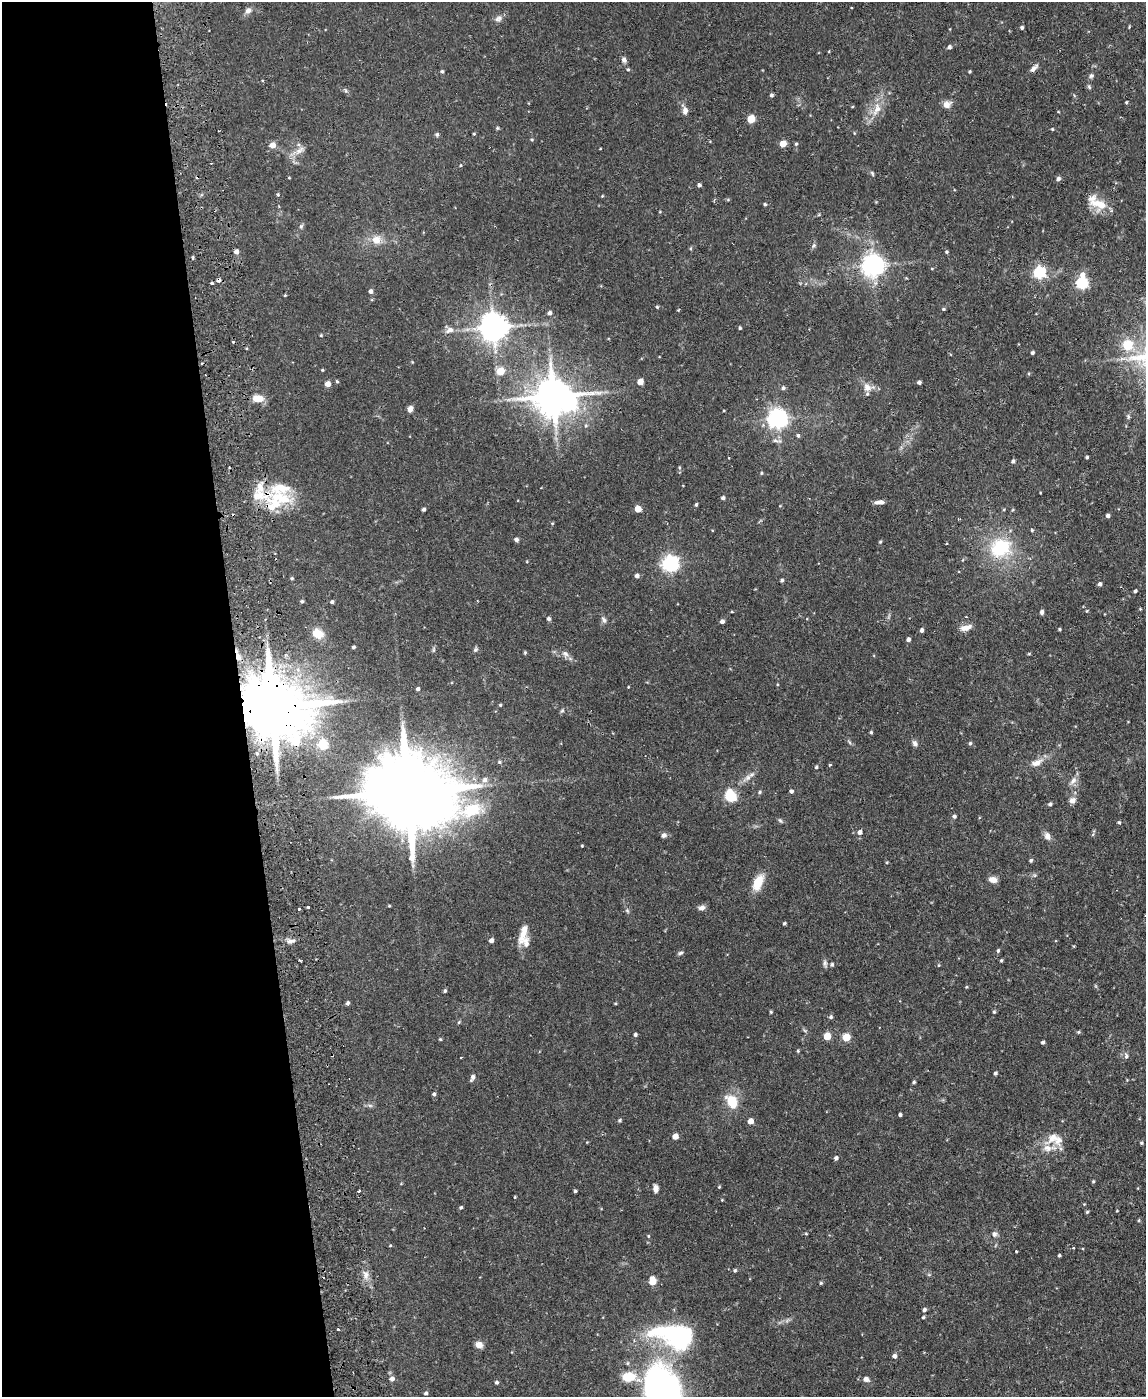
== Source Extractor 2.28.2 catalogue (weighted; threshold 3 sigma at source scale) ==
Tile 5 of 4 x 3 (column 1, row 2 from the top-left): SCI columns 56-1199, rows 1640-3034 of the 4686 x 4567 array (HDU 1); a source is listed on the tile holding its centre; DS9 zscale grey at full resolution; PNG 1148 x 1399 px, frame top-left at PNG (2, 2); no overlay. Shown black and unused: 21% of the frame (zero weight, under 2 of 3 exposures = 3% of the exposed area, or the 3 px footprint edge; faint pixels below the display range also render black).
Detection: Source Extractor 2.28.2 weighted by HDU 2 'WHT'; one run over the whole footprint, this tile lists its part. Background 0.0867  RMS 0.0062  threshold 0.0277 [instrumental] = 3 sigma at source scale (4.5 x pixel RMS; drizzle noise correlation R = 1.50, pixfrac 1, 0.05/0.05 arcsec/px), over >= 5 px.
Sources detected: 238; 1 inside a brighter object's white glare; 7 cosmic-ray / hot-pixel residue — not listed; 8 inside a brighter listed object's ellipse — not listed separately; the other 222 listed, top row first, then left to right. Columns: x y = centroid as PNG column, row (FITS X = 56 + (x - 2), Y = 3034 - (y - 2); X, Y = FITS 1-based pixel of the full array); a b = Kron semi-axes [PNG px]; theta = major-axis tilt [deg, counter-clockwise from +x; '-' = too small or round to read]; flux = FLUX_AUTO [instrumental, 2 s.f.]
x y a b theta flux
852 8 2 2 - 0.58
248 10 8 6 53 2.4
498 18 12 6 28 2.5
1022 28 4 4 - 1
949 47 5 4 - 1.6
624 60 7 6 - 1.9
1034 68 13 5 47 2.4
628 70 4 4 - 0.69
442 71 4 3 - 0.93
970 71 3 3 - 0.68
1091 76 7 5 49 1.2
1089 87 6 5 - 0.91
771 95 4 4 - 1.3
1126 102 4 3 - 0.7
947 104 11 9 24 3.6
877 109 21 10 71 8.1
685 110 10 7 -88 2.7
751 119 5 5 - 19
497 128 5 4 - 0.66
1052 129 4 3 - 0.59
437 134 5 5 - 1.1
474 134 4 3 - 0.62
532 139 5 4 - 0.7
783 144 5 4 - 10
796 144 5 4 - 0.72
272 145 5 5 - 5.3
299 150 17 6 42 3.8
872 173 7 3 -55 0.82
289 178 3 3 - 0.45
1058 179 5 4 - 1.8
699 185 4 4 - 1.4
278 195 4 4 - 0.62
602 196 4 3 - 0.44
765 204 4 4 - 0.87
1099 204 27 14 -17 12
301 226 6 5 - 1
376 240 12 11 - 6.3
813 246 8 5 45 1.1
236 252 5 4 - 3
946 252 4 3 - 0.76
873 265 7 7 - 450
1039 273 6 5 - 85
1082 275 8 7 - 3.6
211 283 3 3 - 2.3
1082 283 6 5 - 66
371 291 5 4 - 1.7
285 295 4 3 - 0.55
657 307 4 3 - 0.67
943 309 4 4 - 0.67
549 313 5 4 - 1.6
493 328 8 8 - 880
740 328 4 3 - 0.77
450 330 11 7 23 3.5
321 335 4 3 - 0.58
1127 345 5 5 - 33
1032 353 4 3 - 1.1
322 370 3 3 - 0.63
500 371 5 5 - 16
337 381 4 4 - 0.69
640 382 5 4 - 7.5
919 382 4 3 - 1.4
327 384 5 4 - 4.6
867 387 13 11 -52 4.6
783 388 5 5 - 1.3
553 396 12 10 -5 1800
258 399 13 7 -6 6.5
410 409 8 6 58 2.3
1128 416 6 4 -79 0.99
777 419 7 7 - 320
586 426 5 3 - 0.69
798 436 5 4 - 0.95
1087 457 3 3 - 0.89
729 458 2 2 - 0.57
1013 461 4 4 - 1.3
229 467 3 2 - 0.47
679 468 6 4 -71 0.79
761 473 4 4 - 0.63
278 497 49 14 -13 23
723 498 4 4 - 1.4
880 502 10 5 4 2.8
696 504 5 3 - 0.8
423 509 4 3 - 1.2
638 509 5 4 - 8.8
1108 516 4 4 - 1.6
552 523 4 4 - 0.59
1032 530 5 4 - 0.63
516 540 4 4 - 1.7
880 542 4 3 - 0.61
1000 548 24 20 24 34
670 564 6 6 - 190
637 576 4 4 - 1.9
292 578 4 4 - 0.72
782 580 4 3 - 1
1100 584 4 4 - 1.5
1135 591 4 3 - 0.99
302 601 4 3 - 0.89
332 602 4 4 - 1.1
1087 611 4 4 - 0.54
1042 612 6 4 77 1.3
548 619 4 4 - 1.4
604 620 9 5 -74 1.7
722 621 4 4 - 2.1
966 628 15 7 15 4.1
1059 629 3 3 - 0.67
921 630 4 4 - 1.6
318 633 12 9 -23 8.4
908 640 4 4 - 1.7
353 647 3 3 - 0.92
475 649 7 5 46 1.1
433 650 6 4 71 0.83
525 653 5 4 - 0.63
565 654 9 7 -43 2.3
1029 654 5 3 - 0.53
238 657 11 6 -69 3.6
628 687 4 2 - 0.41
418 689 4 3 - 1.3
500 705 4 4 - 0.7
272 707 23 15 -4 6700
562 711 6 5 - 0.94
871 732 3 3 - 0.87
915 743 8 6 -56 1.8
970 743 5 4 - 0.89
322 745 5 5 - 33
499 762 5 4 - 0.84
1036 763 18 8 23 5.1
830 765 4 3 - 0.84
816 767 4 4 - 0.86
748 777 10 7 49 2.8
485 780 8 7 - 2.9
1073 780 12 7 54 3.2
791 791 4 4 - 1.4
408 792 28 19 -5 8900
760 792 5 4 - 0.97
730 796 7 6 - 53
1072 800 9 7 22 2.6
1050 804 5 4 - 1.1
954 816 5 4 - 1.3
780 820 7 4 -53 0.92
1119 823 4 3 - 0.72
860 832 5 5 - 2.4
664 835 7 6 - 1.8
1047 836 10 7 -71 2.8
582 846 3 3 - 0.48
1031 860 4 4 - 1
887 862 5 3 - 0.46
993 880 9 7 -12 3.6
758 883 19 10 67 10
389 906 3 3 - 0.52
308 907 3 3 - 1.5
702 908 8 6 22 2.3
299 909 3 3 - 1.2
784 923 4 3 - 0.8
523 932 31 8 74 7.3
291 941 12 6 8 2.5
491 941 4 4 - 2.6
998 951 5 4 - 0.9
680 953 6 5 - 1.1
1001 960 4 3 - 0.74
825 963 10 5 -88 1.5
832 964 5 5 - 1.1
939 965 5 3 - 0.5
966 987 5 3 - 0.49
445 991 4 4 - 0.97
348 1003 4 4 - 1.2
771 1012 4 3 - 0.65
994 1012 5 4 - 0.79
831 1017 5 5 - 1.1
459 1022 5 3 - 0.57
1078 1032 4 4 - 0.72
635 1035 4 3 - 1.2
827 1036 5 5 - 14
846 1037 5 5 - 14
440 1039 4 3 - 0.54
1043 1042 3 3 - 1.1
798 1051 5 4 - 0.64
1126 1056 8 5 -90 1.4
461 1057 3 2 - 0.4
995 1073 4 4 - 1.1
472 1077 8 4 66 1.7
914 1082 4 3 - 0.79
434 1094 4 4 - 1.2
732 1101 18 12 -58 12
370 1105 7 4 -1 1.2
900 1115 3 3 - 1
619 1120 5 5 - 0.81
750 1121 5 4 - 5.1
675 1136 4 4 - 6.2
1053 1137 22 12 44 8.4
1141 1143 4 4 - 0.64
836 1158 5 4 - 1.4
1093 1181 4 3 - 0.67
719 1187 4 3 - 0.54
656 1189 7 5 -85 3.4
359 1191 3 2 - 1.4
575 1191 3 3 - 0.88
722 1200 4 3 - 0.43
461 1207 4 4 - 0.87
1087 1212 4 4 - 0.72
1139 1220 5 3 - 0.59
806 1234 5 3 - 0.54
994 1234 7 6 - 2
648 1236 4 4 - 0.56
390 1246 4 3 - 0.5
1074 1248 3 3 - 0.66
1016 1251 3 3 - 1
1059 1255 3 3 - 0.82
735 1270 5 4 - 0.9
366 1275 10 6 83 3.1
652 1281 6 5 - 13
821 1283 5 4 - 0.72
924 1310 5 4 - 1.4
923 1317 4 3 - 0.74
338 1329 3 3 - 0.74
676 1336 48 25 -12 79
479 1345 8 7 - 3.7
894 1356 5 5 - 1.8
628 1377 13 9 5 14
392 1379 6 5 - 2.3
866 1379 8 6 -13 2.5
496 1382 4 4 - 1
665 1389 48 28 -74 280
426 1393 4 4 - 0.98
Overlapping masked pixels (flux is a lower limit): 2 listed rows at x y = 238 657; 272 707
Isophote crosses this tile's border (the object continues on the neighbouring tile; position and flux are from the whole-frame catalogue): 1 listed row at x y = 665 1389